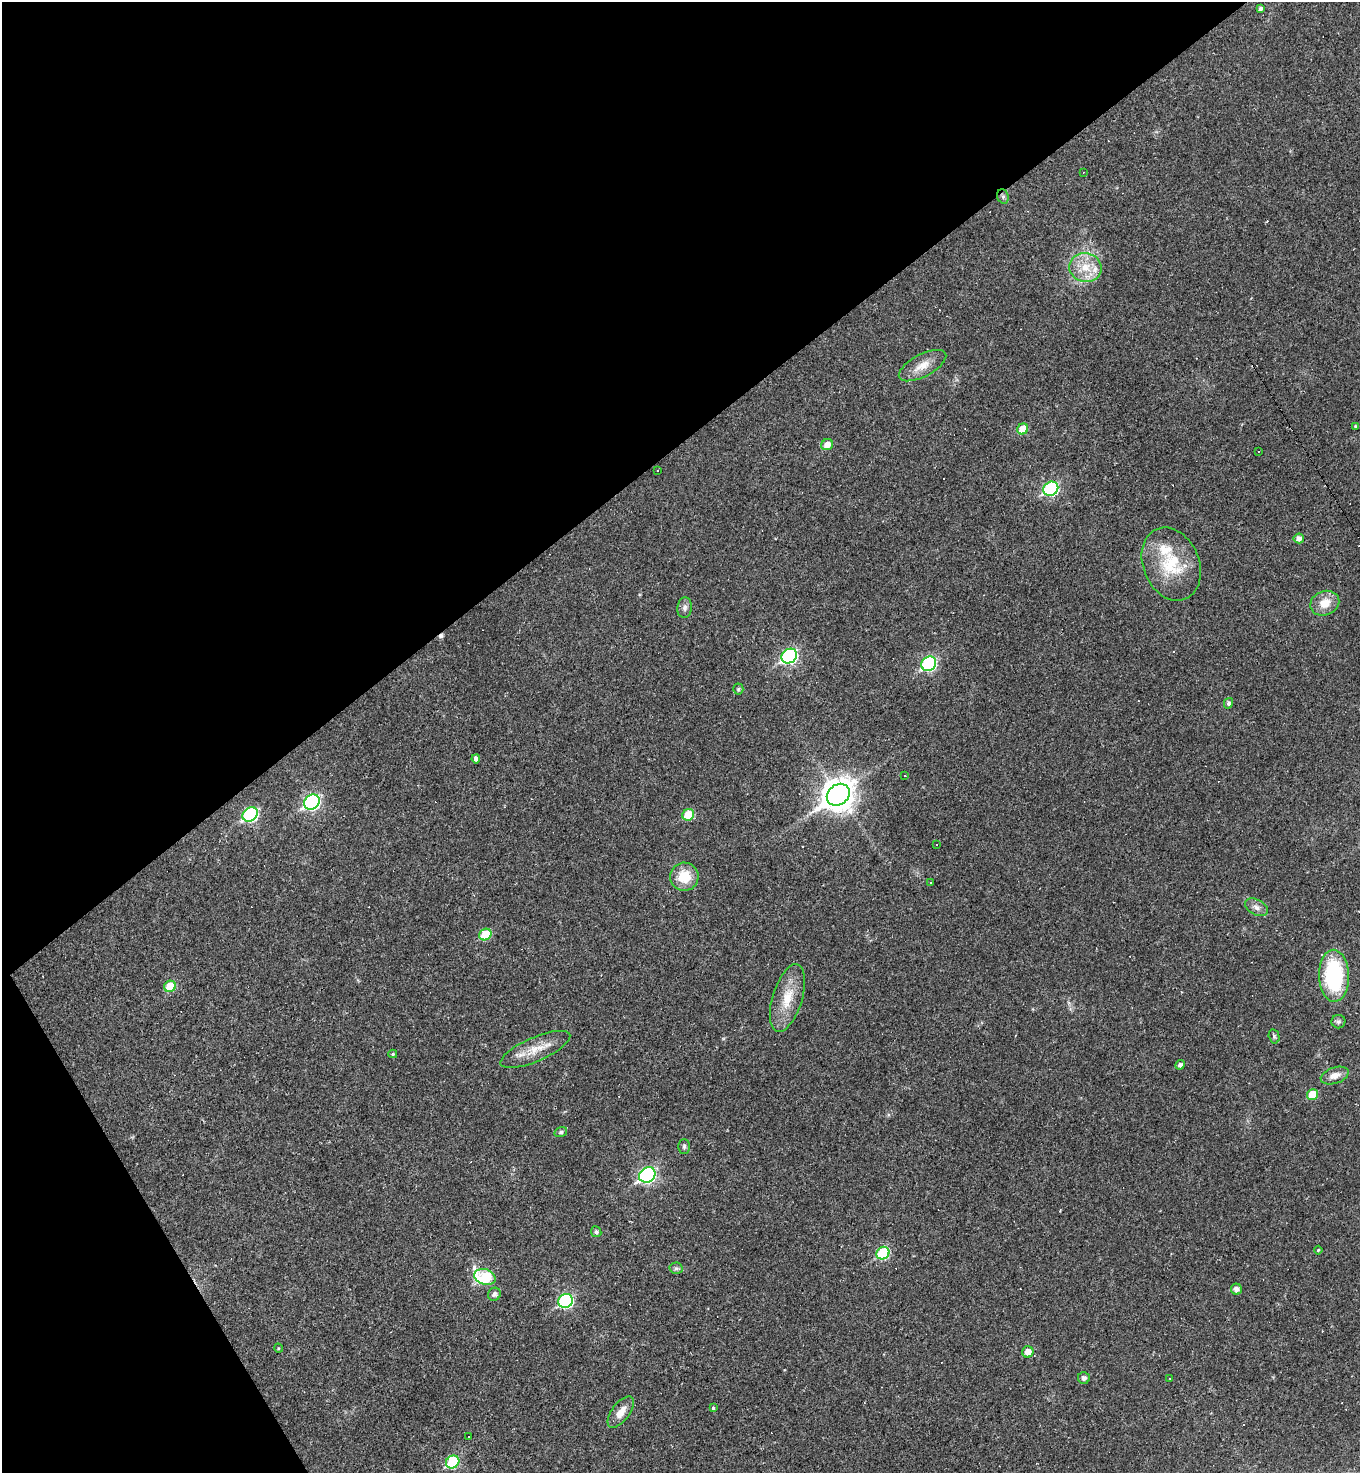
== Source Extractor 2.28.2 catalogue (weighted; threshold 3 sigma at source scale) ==
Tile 5 of 4 x 4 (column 1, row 2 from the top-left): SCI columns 293-1650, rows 2944-4414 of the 5881 x 5886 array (HDU 1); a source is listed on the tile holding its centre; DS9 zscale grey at full resolution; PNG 1362 x 1475 px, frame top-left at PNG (2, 2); each listed source drawn as its Kron ellipse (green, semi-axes under 4 px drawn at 4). Shown black and unused: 34% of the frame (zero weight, under 2 of 3 exposures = <1% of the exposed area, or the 3 px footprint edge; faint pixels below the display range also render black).
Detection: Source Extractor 2.28.2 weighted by HDU 2 'WHT'; one run over the whole footprint, this tile lists its part. Background 0.0191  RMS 0.004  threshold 0.0182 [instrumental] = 3 sigma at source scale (4.5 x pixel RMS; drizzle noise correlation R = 1.50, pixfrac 1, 0.05/0.05 arcsec/px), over >= 5 px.
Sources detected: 86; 25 cosmic-ray / hot-pixel residue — neither listed nor drawn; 2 inside a brighter listed object's ellipse — not listed separately; the other 59 listed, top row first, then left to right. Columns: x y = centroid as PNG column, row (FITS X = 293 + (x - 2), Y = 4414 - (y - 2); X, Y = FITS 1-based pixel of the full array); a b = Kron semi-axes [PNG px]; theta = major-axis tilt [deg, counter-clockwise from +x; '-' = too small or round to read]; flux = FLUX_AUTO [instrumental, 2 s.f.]
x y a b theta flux
1261 8 4 4 - 1
1084 172 3 2 - 0.36
1003 196 7 5 -69 1.1
1085 267 16 14 -11 7.9
922 366 26 11 28 5.6
1355 426 3 3 - 0.53
1023 429 6 5 - 8.4
827 445 6 5 - 3.6
1258 451 3 2 - 0.3
658 470 3 3 - 2
1051 489 8 6 33 51
1299 538 5 5 - 2
1171 564 38 28 -67 21
1325 603 15 12 23 6
685 608 10 7 83 1.7
789 656 8 7 - 69
929 664 8 6 42 50
738 689 5 5 - 0.52
1228 703 5 4 - 1.1
476 759 4 4 - 1.6
904 776 3 3 - 0.48
838 795 12 10 39 590
312 802 8 7 - 73
250 814 8 6 36 52
688 815 6 5 - 11
936 844 3 3 - 2.9
684 877 14 14 - 9.5
931 883 2 2 - 0.29
1256 907 12 7 -28 2.2
485 935 6 5 - 14
1334 976 26 15 -88 39
170 986 6 5 - 11
787 998 35 14 73 11
1338 1022 7 6 - 0.95
1274 1036 7 5 -76 0.74
535 1049 37 12 23 8.1
393 1054 4 4 - 0.55
1180 1065 5 4 - 1.5
1335 1075 14 8 19 3.6
1313 1095 5 5 - 10
561 1132 6 5 - 0.73
684 1146 7 5 89 0.8
647 1175 8 7 - 82
596 1232 5 5 - 1.1
1318 1250 4 3 - 0.36
883 1253 7 6 - 28
676 1268 6 6 - 0.89
485 1277 11 7 -18 29
1236 1289 5 5 - 1.9
494 1294 7 6 - 1.4
566 1301 7 6 - 52
278 1348 5 3 - 0.32
1028 1352 6 5 - 3.7
1084 1378 6 6 - 1.4
1170 1378 2 2 - 0.25
713 1408 3 3 - 1.1
621 1412 18 9 53 4.2
468 1437 3 3 - 0.75
453 1462 7 6 - 23
Overlapping masked pixels (flux is a lower limit): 1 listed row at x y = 1003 196